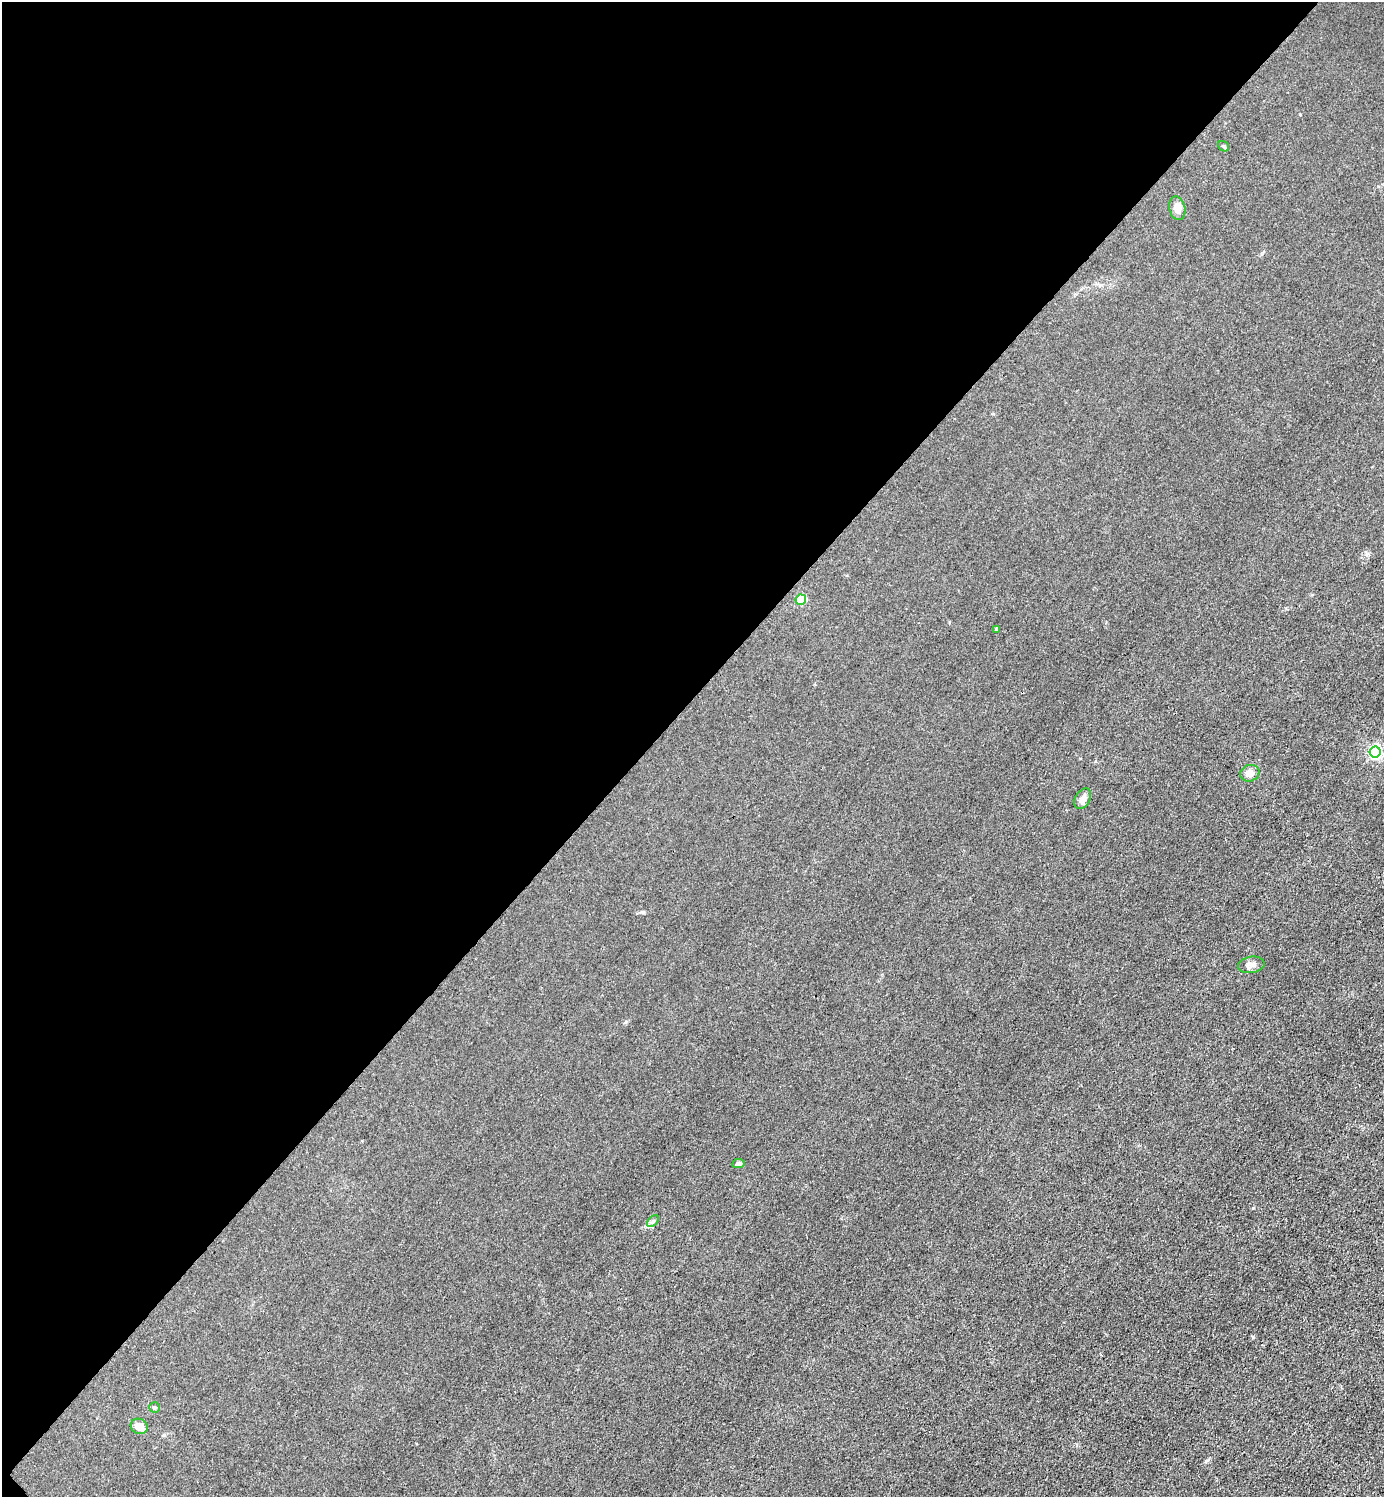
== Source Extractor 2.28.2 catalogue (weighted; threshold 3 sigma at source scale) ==
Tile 5 of 4 x 4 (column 1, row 2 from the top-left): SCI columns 301-1682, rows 2993-4487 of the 5985 x 5985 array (HDU 1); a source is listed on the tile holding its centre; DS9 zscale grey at full resolution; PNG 1386 x 1499 px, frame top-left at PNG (2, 2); each listed source drawn as its Kron ellipse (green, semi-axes under 4 px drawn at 4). Shown black and unused: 47% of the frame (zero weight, under 3 of 4 exposures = <1% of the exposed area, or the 3 px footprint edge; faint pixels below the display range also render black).
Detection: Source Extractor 2.28.2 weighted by HDU 2 'WHT'; one run over the whole footprint, this tile lists its part. Background 0.0213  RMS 0.0062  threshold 0.0279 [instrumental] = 3 sigma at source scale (4.5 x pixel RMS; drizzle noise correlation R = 1.50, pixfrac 1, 0.05/0.05 arcsec/px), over >= 5 px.
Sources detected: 12; all 12 listed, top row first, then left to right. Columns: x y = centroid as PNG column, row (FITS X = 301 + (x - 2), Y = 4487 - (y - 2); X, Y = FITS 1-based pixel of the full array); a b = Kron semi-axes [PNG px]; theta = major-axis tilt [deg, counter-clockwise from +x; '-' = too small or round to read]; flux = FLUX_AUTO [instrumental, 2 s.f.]
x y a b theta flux
1223 146 6 4 -36 0.81
1177 208 12 8 -77 5.5
801 600 5 5 - 31
996 629 4 3 - 0.84
1375 752 5 5 - 99
1250 773 10 8 21 3.7
1083 799 11 7 61 3.8
1251 965 13 8 11 3
738 1164 6 4 10 1.6
653 1221 7 4 45 1.2
154 1407 5 5 - 0.95
139 1426 9 7 -26 6
Unlisted compact peaks at least as high as the median listed source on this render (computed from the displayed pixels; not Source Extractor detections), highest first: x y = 1253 1208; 1253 1337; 643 912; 1206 1461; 626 1022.